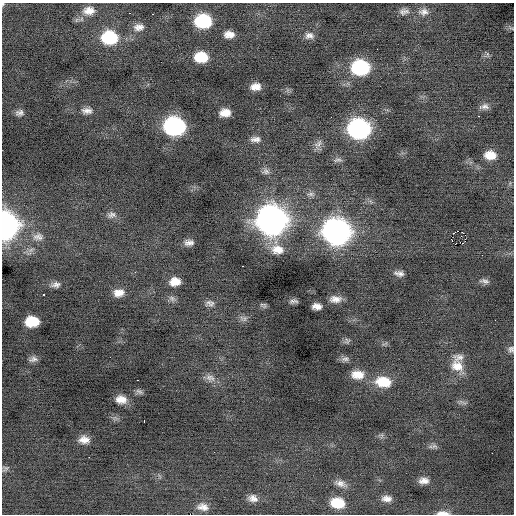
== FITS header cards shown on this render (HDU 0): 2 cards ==
NAXIS1  =                  512 / Axis length
NAXIS2  =                  512 / Axis length

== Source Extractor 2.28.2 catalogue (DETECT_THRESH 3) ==
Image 512 x 512 px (HDU 0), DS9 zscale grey, 1 PNG px = 1 image px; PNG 516 x 516 px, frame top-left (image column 1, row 512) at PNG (2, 3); no overlay
Background -0.0909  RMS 0.92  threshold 2.75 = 3 sigma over >= 5 px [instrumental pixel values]
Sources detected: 85; all 85 listed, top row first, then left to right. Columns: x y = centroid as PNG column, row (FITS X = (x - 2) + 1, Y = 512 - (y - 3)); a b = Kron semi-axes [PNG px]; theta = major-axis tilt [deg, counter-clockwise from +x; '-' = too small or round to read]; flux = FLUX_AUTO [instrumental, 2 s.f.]
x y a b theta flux
3 4 4 4 - 72
89 11 15 10 3 660
404 11 12 8 7 300
423 12 14 10 5 440
130 13 3 2 - 130
152 14 3 2 - 67
203 21 13 10 -2 4000
139 27 13 9 9 420
511 28 8 3 -31 98
229 34 9 6 0 510
309 36 12 9 -1 340
109 37 15 12 -3 3500
487 54 7 4 -89 110
201 57 11 9 -3 1700
360 68 14 11 -1 5700
256 87 9 6 6 530
484 106 13 7 5 290
87 111 14 8 -2 360
19 113 10 7 8 260
225 113 10 7 3 680
479 116 3 2 - 76
331 117 2 2 - 95
174 126 14 12 -4 12000
359 129 14 12 -6 15000
255 139 12 7 -4 330
318 144 15 9 55 350
490 155 12 9 -2 820
338 160 12 5 4 190
266 171 11 8 -9 250
311 194 12 6 -5 250
112 215 13 9 6 310
272 220 17 15 -6 50000
6 225 14 11 -88 30000
458 231 3 2 - 1200
336 232 16 14 -11 34000
453 233 3 2 - 50
465 235 4 2 - 140
461 236 2 2 - 31
38 237 16 11 -1 560
465 239 2 2 - 31
451 240 5 2 - 92
189 243 10 6 1 340
455 244 3 2 - 130
277 250 17 13 -8 910
243 266 2 2 - 190
135 272 3 3 - 38
399 273 12 6 -7 280
484 281 14 6 -11 240
175 282 10 8 8 730
56 285 12 7 4 310
119 293 11 8 11 580
43 295 3 2 - 390
172 298 10 7 -40 220
335 299 13 7 -2 480
293 301 10 4 3 190
210 303 12 8 0 270
264 305 8 5 -79 110
317 306 9 6 -4 410
243 318 12 7 -10 240
32 321 11 9 1 1800
347 341 9 7 72 150
511 349 9 7 60 200
459 357 16 9 -1 400
33 359 11 6 9 240
345 359 11 7 3 220
457 366 19 14 -42 1000
357 375 15 10 -4 840
210 378 14 10 -20 430
137 380 2 2 - 200
383 382 18 12 -8 1700
139 391 10 6 -26 160
121 399 11 8 -8 630
462 402 15 4 -19 170
144 421 3 2 - 150
84 440 12 8 -2 550
434 446 11 6 -1 200
89 457 2 2 - 420
5 468 9 7 25 160
424 481 11 7 4 430
340 483 17 8 -17 440
253 498 12 9 -15 420
387 499 11 7 -5 410
338 503 13 10 -10 1600
203 507 16 10 -8 510
443 513 15 5 -1 400
At the frame edge (FLAGS 8, measured only in part): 4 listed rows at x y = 3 4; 6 225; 511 349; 443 513